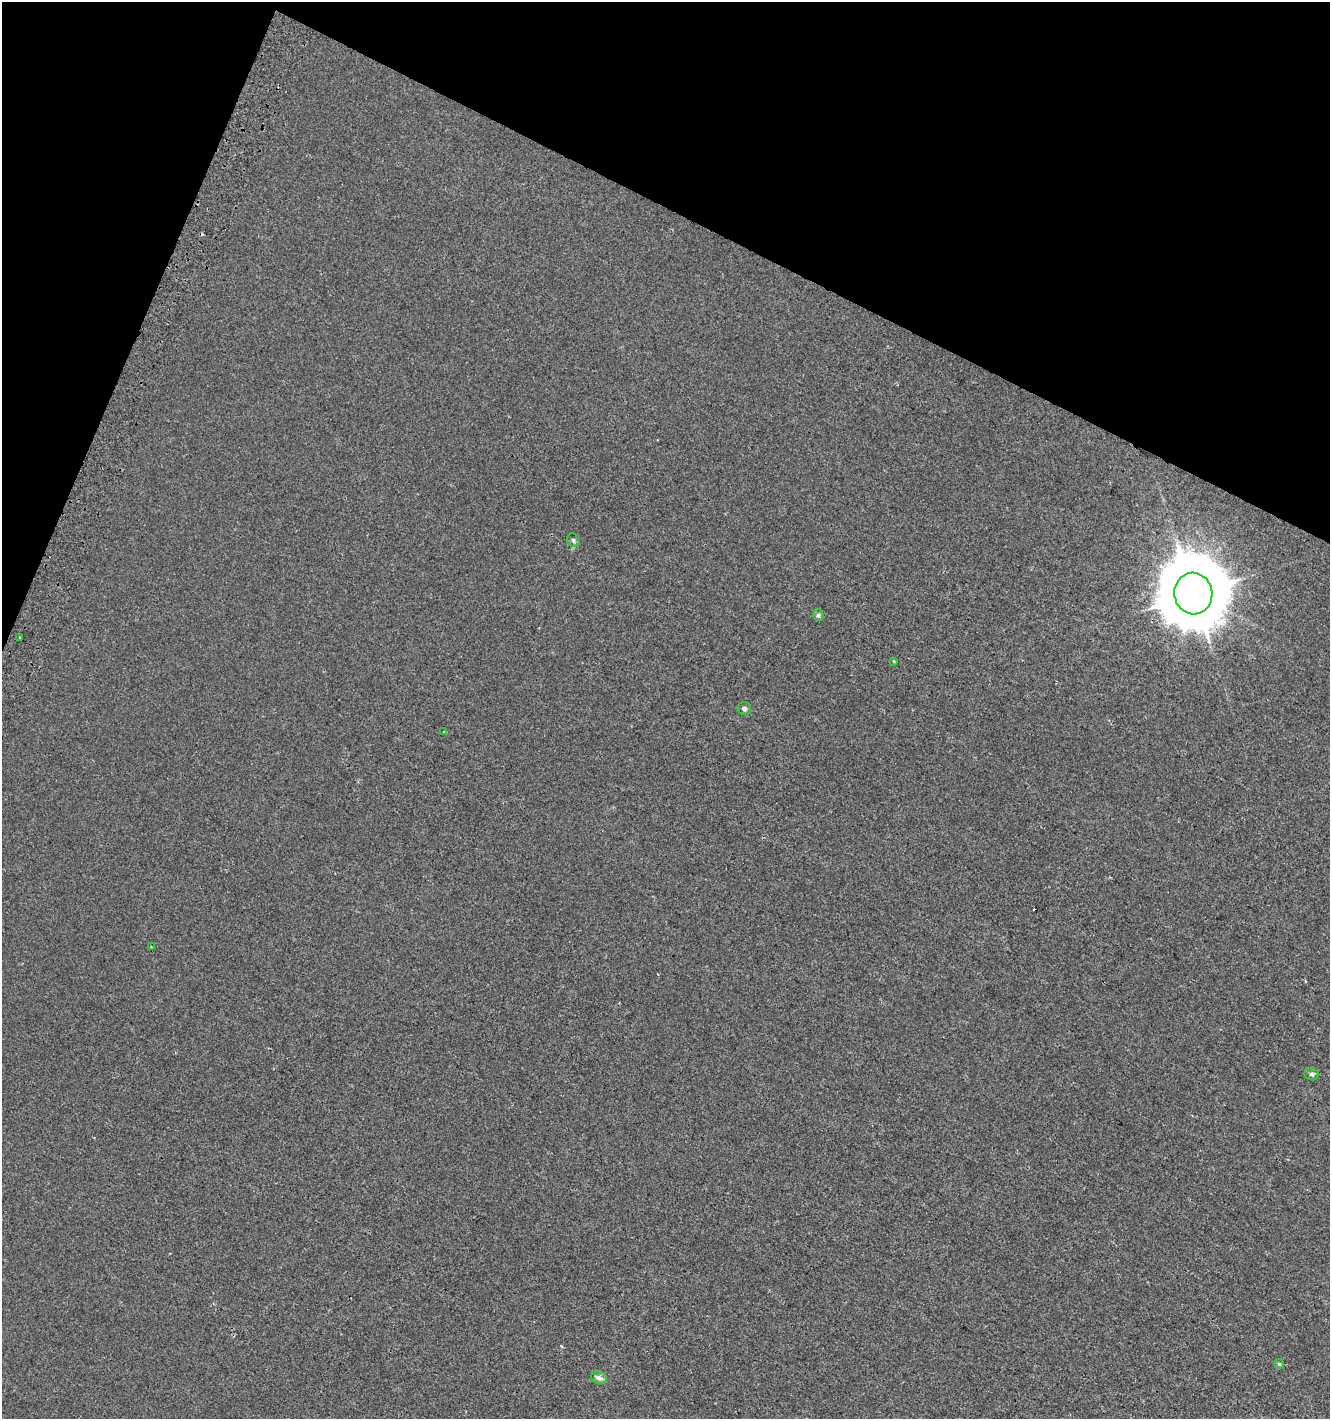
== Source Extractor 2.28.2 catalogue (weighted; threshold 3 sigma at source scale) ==
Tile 2 of 4 x 4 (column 2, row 1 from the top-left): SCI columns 1638-2965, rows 4271-5687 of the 5865 x 5714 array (HDU 1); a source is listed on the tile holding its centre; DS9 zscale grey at full resolution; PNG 1332 x 1421 px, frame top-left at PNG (2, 2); each listed source drawn as its Kron ellipse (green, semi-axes under 4 px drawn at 4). Shown black and unused: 20% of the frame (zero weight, under 2 of 3 exposures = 2% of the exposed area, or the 3 px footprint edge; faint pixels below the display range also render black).
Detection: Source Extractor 2.28.2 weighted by HDU 2 'WHT'; one run over the whole footprint, this tile lists its part. Background 0.00231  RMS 0.0034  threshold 0.0153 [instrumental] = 3 sigma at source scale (4.5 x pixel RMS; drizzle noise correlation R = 1.50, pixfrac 1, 0.0396/0.0396 arcsec/px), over >= 5 px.
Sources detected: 13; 2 cosmic-ray / hot-pixel residue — neither listed nor drawn; the other 11 listed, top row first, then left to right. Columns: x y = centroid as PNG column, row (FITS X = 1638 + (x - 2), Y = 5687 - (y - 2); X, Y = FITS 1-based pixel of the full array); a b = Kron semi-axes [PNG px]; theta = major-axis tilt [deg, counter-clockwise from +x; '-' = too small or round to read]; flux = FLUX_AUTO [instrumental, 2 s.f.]
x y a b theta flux
573 540 7 6 - 0.71
1193 593 21 19 -80 2500
818 615 6 5 - 0.7
20 637 3 3 - 0.67
894 661 4 3 - 0.45
744 708 7 6 - 0.86
444 731 3 3 - 0.38
152 947 3 2 - 0.28
1312 1074 7 6 - 0.77
1279 1364 5 4 - 0.45
599 1378 8 6 -20 1.4
Overlapping masked pixels (flux is a lower limit): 1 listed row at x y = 1193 593